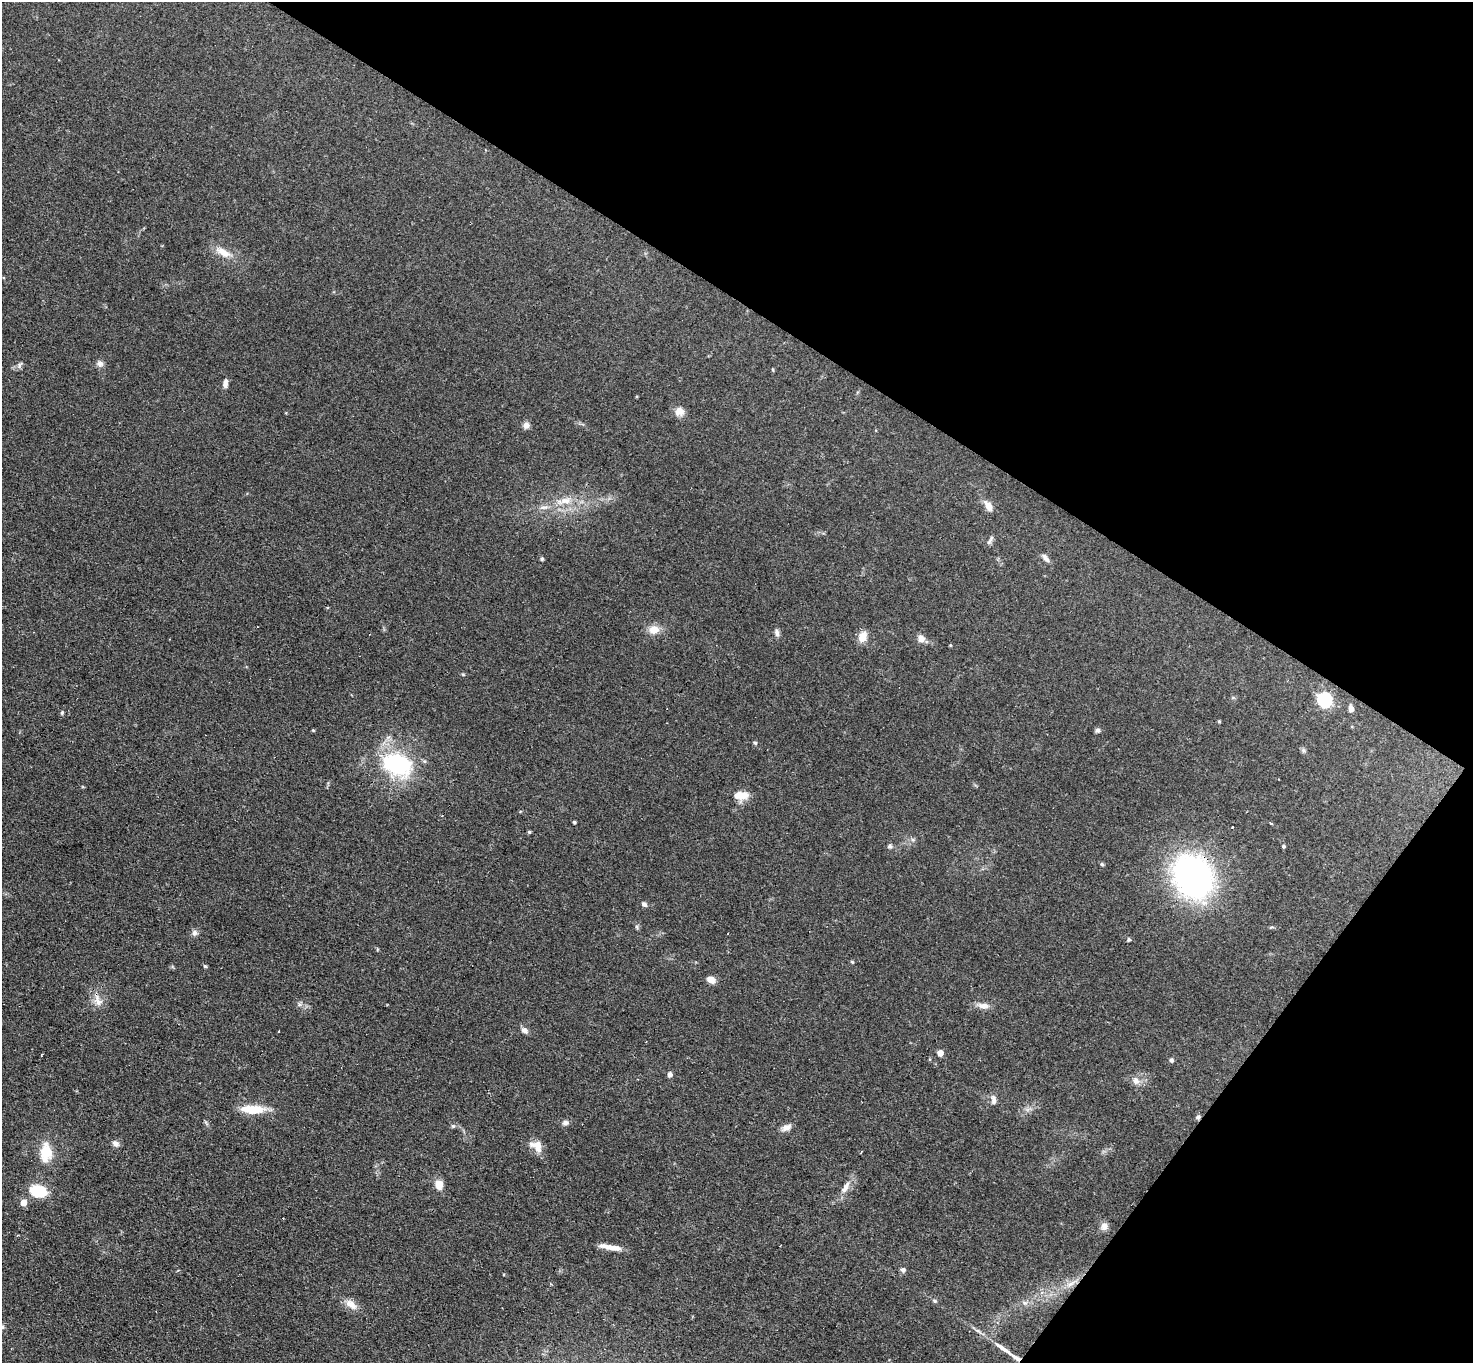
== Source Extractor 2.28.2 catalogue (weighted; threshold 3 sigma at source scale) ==
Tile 8 of 4 x 4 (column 4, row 2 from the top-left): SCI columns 4460-5930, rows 3034-4394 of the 6061 x 6051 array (HDU 1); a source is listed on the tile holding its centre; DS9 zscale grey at full resolution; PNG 1475 x 1365 px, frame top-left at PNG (2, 2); no overlay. Shown black and unused: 30% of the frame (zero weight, under 3 of 4 exposures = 1% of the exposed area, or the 3 px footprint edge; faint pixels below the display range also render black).
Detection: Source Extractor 2.28.2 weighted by HDU 2 'WHT'; one run over the whole footprint, this tile lists its part. Background 0.12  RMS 0.0068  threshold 0.0307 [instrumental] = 3 sigma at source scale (4.5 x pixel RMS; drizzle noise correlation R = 1.50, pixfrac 1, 0.05/0.05 arcsec/px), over >= 5 px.
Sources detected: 76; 2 cosmic-ray / hot-pixel residue — not listed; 4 inside a brighter listed object's ellipse — not listed separately; the other 70 listed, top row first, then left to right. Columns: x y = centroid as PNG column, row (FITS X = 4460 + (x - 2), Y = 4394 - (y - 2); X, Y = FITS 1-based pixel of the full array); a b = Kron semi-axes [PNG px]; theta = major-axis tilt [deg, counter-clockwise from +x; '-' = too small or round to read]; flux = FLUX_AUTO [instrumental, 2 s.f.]
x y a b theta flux
223 252 22 9 -28 8.5
100 363 9 8 - 2.9
19 365 11 5 53 1.9
225 383 11 6 87 3.1
680 411 11 10 - 5.3
526 425 9 8 - 2.9
565 501 17 9 6 8.2
988 506 13 7 -57 5.3
990 540 14 5 62 1.9
1045 558 13 6 -53 2.6
542 559 5 4 - 1.2
654 629 13 10 7 7.4
777 633 10 6 -79 2.3
862 637 12 9 69 7.3
921 638 10 8 -66 4.2
950 645 5 3 - 0.58
1324 700 7 6 - 120
1351 709 5 4 - 4.3
62 713 5 4 - 1.1
1219 721 4 4 - 0.73
313 730 4 4 - 0.67
1098 730 6 6 - 1.6
755 743 5 4 - 0.99
1303 750 7 4 -72 1.2
397 764 30 20 -19 70
743 796 16 10 34 7
574 822 3 3 - 0.97
1271 823 3 2 - 0.94
1232 827 3 2 - 0.96
529 832 4 4 - 0.89
890 846 7 5 0 1.3
1283 846 4 3 - 0.92
1102 864 5 4 - 1.1
1193 876 51 41 -61 160
644 904 7 6 - 1.9
637 927 6 4 -72 1.1
195 933 8 7 - 2.3
1129 939 4 4 - 1.1
852 962 5 4 - 0.78
205 966 4 4 - 0.94
711 980 9 7 -23 4.7
98 1001 19 9 -69 6.2
983 1006 15 8 -7 4.7
524 1030 10 7 -35 2.6
278 1031 3 2 - 0.68
940 1053 5 5 - 5.4
1171 1060 5 5 - 1.8
669 1074 5 5 - 2.8
1136 1081 10 9 - 4.2
993 1100 12 7 -83 2.9
253 1109 28 10 -2 16
565 1123 8 7 - 2.2
453 1126 5 5 - 1.2
786 1127 13 8 22 3.7
115 1143 9 7 -43 2.9
538 1146 17 10 -81 6.7
46 1152 22 13 86 17
861 1152 4 2 - 0.59
439 1184 10 8 -81 7.7
846 1187 20 7 60 5.8
38 1191 17 12 -9 24
23 1202 5 5 - 7.7
1104 1226 10 8 84 4.2
612 1247 23 7 -10 7
903 1270 5 5 - 2.3
1070 1284 10 5 35 2.9
934 1301 6 5 - 1.1
1024 1303 8 4 -19 1.6
351 1304 19 10 -39 6.3
1003 1349 29 6 -35 9.2
Overlapping masked pixels (flux is a lower limit): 1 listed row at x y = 1193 876